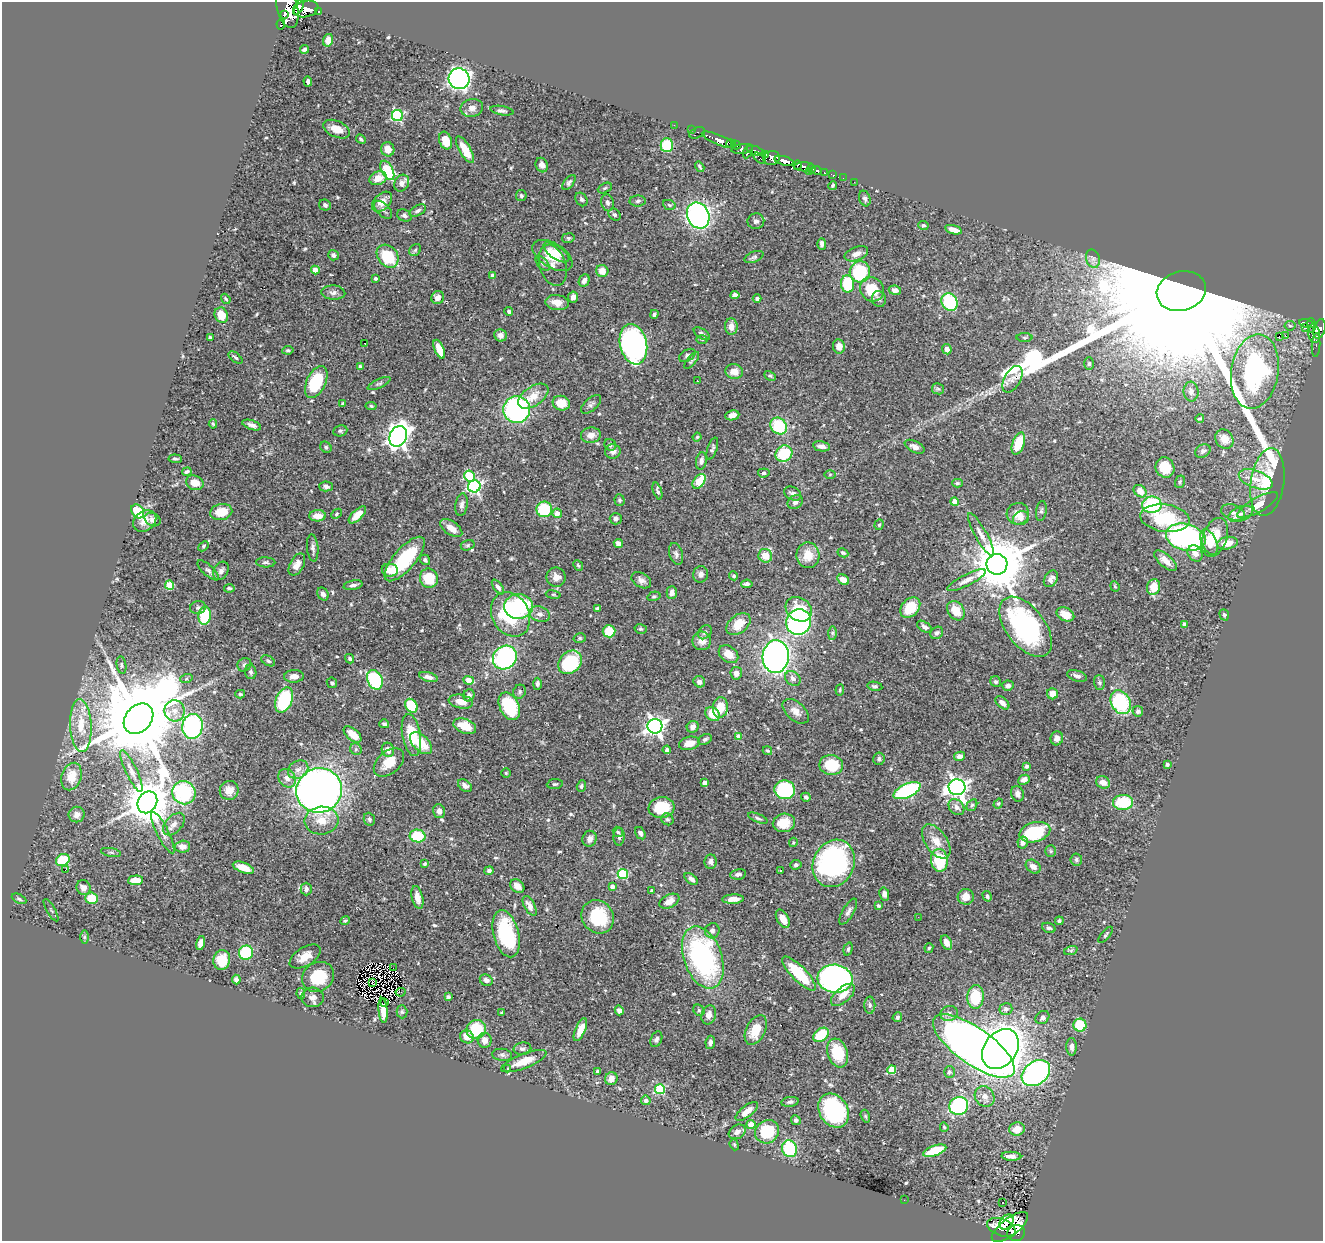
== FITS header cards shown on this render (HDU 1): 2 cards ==
NAXIS1  =                 1321
NAXIS2  =                 1239

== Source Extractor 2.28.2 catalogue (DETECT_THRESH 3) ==
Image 1321 x 1239 px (HDU 1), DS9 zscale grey, 1 PNG px = 1 image px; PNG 1325 x 1243 px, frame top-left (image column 1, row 1239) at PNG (2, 2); each listed source drawn as its Kron ellipse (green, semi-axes under 4 px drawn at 4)
Background 0.525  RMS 0.027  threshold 0.0801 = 3 sigma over >= 5 px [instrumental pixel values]
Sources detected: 580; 2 with non-positive FLUX_AUTO (blend fragments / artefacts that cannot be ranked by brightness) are neither listed nor drawn; of the other 578, the 500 brightest by FLUX_AUTO listed and drawn (78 fainter detections omitted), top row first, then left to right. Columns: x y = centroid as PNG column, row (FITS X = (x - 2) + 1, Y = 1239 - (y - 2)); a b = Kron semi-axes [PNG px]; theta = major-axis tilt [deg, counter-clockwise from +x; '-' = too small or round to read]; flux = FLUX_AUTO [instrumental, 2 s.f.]
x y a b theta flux
299 7 8 3 62 410
288 8 20 10 -76 2200
306 9 12 8 14 1100
318 11 3 3 - 54
285 14 3 3 - 140
281 24 6 3 80 27
328 40 6 5 - 11
304 49 4 3 - 4.3
459 79 10 10 - 810
308 81 5 3 - 5
472 108 11 9 13 12
502 111 12 4 -10 5
397 116 6 5 - 230
674 125 2 2 - 6.9
336 129 14 8 -23 21
691 130 2 2 - 7.8
697 133 8 5 20 39
361 139 5 3 - 3.3
718 140 17 5 -22 790
445 141 9 6 -71 25
731 144 5 3 - 180
667 145 7 6 - 68
736 145 4 3 - 230
388 149 7 6 - 19
742 149 11 5 9 230
465 150 15 5 -60 35
756 151 9 3 -19 420
748 152 7 4 62 230
766 154 3 3 - 150
760 158 7 4 -37 89
772 158 8 7 - 350
784 161 10 4 -16 1300
542 165 7 6 - 8.2
797 165 5 4 - 340
700 167 5 3 - 2.7
804 167 10 4 0 350
811 168 2 2 - 12
387 170 10 5 -63 96
816 170 5 4 - 100
809 172 3 2 - 33
824 173 3 3 - 61
833 175 4 2 - 9.7
378 178 9 6 20 22
843 178 2 2 - 6.3
854 182 2 2 - 3.5
402 183 9 7 60 11
569 183 9 5 53 4.3
833 186 4 3 - 3
605 188 7 4 26 3
521 196 5 5 - 3.6
865 198 8 5 -71 4.8
581 199 7 5 -57 4.2
638 201 8 5 3 3.9
382 202 12 8 45 18
607 203 8 6 -75 6
325 205 6 5 - 4.6
669 205 6 4 -23 2.8
383 210 11 6 -45 6.3
418 210 9 5 29 5.6
404 215 7 5 -26 4.1
615 215 7 5 -43 3.6
698 216 13 11 -65 510
756 221 8 8 - 6.6
923 225 5 4 - 3.2
953 230 9 4 -15 13
568 238 6 5 - 3.4
822 244 6 4 -88 6.7
415 250 7 5 45 3
556 252 15 6 -34 15
856 254 12 6 20 11
333 255 5 5 - 3.8
552 255 22 12 -31 39
388 256 12 10 -51 71
754 257 10 5 22 4.2
1093 259 9 7 -75 7.4
543 263 9 5 -49 4.3
553 265 21 13 -72 15
315 270 4 4 - 20
602 271 6 6 - 20
860 272 10 10 - 110
493 276 4 3 - 9.5
376 278 3 3 - 3.7
584 281 6 5 - 7.2
848 284 8 6 -83 88
872 289 13 11 -49 52
895 290 6 4 -9 6.7
1181 291 25 19 16 290000
333 293 12 7 -4 8
735 295 4 4 - 7.5
573 297 5 5 - 8.7
438 298 7 6 - 10
757 298 4 4 - 4
226 299 5 3 - 2.3
879 299 8 7 - 4.9
950 302 9 7 -56 110
557 303 12 7 -6 19
509 311 4 4 - 4.2
654 314 4 3 - 3.8
221 315 8 6 -67 28
1307 323 8 3 -12 72
731 326 8 6 -84 12
1290 326 5 4 - 2.7
1311 326 7 4 -88 110
1306 328 3 3 - 3.1
1320 329 10 5 73 260
1314 333 9 6 -81 240
702 334 9 5 -35 5.4
501 335 6 6 - 9.6
1285 335 2 2 - 810
1279 336 3 2 - 6.8
1024 337 8 4 0 2.6
210 338 4 3 - 2.9
702 339 6 4 -1 2.5
365 343 3 3 - 5.3
633 344 20 13 -77 530
1316 345 12 4 88 24
839 346 7 6 - 14
439 349 10 4 -66 29
947 349 5 4 - 7.8
288 350 5 4 - 2.8
687 355 9 5 31 4.6
236 358 8 4 -39 3.5
692 360 10 4 50 3.6
1089 364 6 5 - 3.6
360 367 4 3 - 4.1
734 371 9 7 -6 15
1255 371 37 23 81 290
770 376 6 4 -27 2.6
1012 379 14 8 61 12
697 381 3 2 - 2.7
316 382 17 9 64 92
379 384 12 4 24 5.2
938 389 6 5 - 3.6
1191 392 10 7 -84 7
533 396 17 9 34 25
561 403 9 7 -16 31
343 404 4 3 - 3.4
591 404 12 6 41 5.8
371 406 5 4 - 3.3
517 409 13 13 - 330
732 415 7 5 8 10
1200 418 4 2 - 2.6
213 424 5 4 - 2.6
252 425 10 4 -19 7.1
779 426 9 7 -46 89
340 431 7 5 10 3.3
591 435 10 7 7 14
398 436 11 8 66 1100
697 437 4 4 - 2.2
1224 439 10 8 -51 20
1018 444 11 6 70 51
610 445 6 5 - 4.3
821 446 8 5 -11 11
326 447 6 5 - 3.6
915 447 11 5 -26 8.5
712 449 11 5 71 4.6
1203 451 8 6 29 5.5
613 452 8 7 - 6.2
784 454 9 8 - 77
175 459 7 3 -5 3.1
701 461 9 5 81 7.1
1165 467 10 9 - 35
187 472 5 3 - 2.7
764 473 6 4 8 3.6
830 474 6 4 2 2.3
469 476 5 5 - 120
1256 479 18 8 -20 24
699 481 8 5 53 59
1180 482 6 5 - 3.2
1267 482 34 16 82 78
195 483 9 7 -23 21
957 483 5 4 - 3.1
326 486 6 5 - 6.3
474 486 6 6 - 370
657 491 9 4 -71 4.2
1140 491 7 5 -41 18
793 493 9 6 -29 7.3
619 500 6 5 - 4.1
795 502 8 6 33 7.4
955 502 4 4 - 22
462 505 11 6 81 7.1
1152 505 10 8 8 140
1257 505 23 7 29 29
544 509 8 7 - 81
138 511 7 5 -52 64
1041 511 10 5 81 4.3
221 512 11 8 11 37
1233 512 12 7 -19 11
557 513 5 4 - 15
337 514 6 4 43 2.4
1018 514 11 10 - 18
1240 514 13 7 23 12
357 515 11 5 44 24
318 516 8 5 2 19
1021 518 8 7 - 9.3
1165 518 25 13 -8 97
616 519 6 6 - 5.6
153 520 8 6 -27 8
145 521 12 9 34 16
879 525 5 4 - 2.9
451 528 12 6 -34 18
981 534 24 6 -61 14
1186 537 20 13 -14 390
1215 537 20 12 71 52
1209 542 13 7 -65 25
1227 543 10 6 11 24
618 544 5 4 - 10
468 545 7 5 17 3.3
203 546 6 4 45 2.5
313 548 13 5 -85 7.1
843 553 5 4 - 2.9
1195 553 8 7 - 12
676 554 11 6 -74 7.1
808 555 13 11 -88 29
765 556 7 6 - 26
405 559 28 10 49 120
425 560 5 4 - 4
1165 561 14 6 -41 15
266 562 9 5 -3 4.2
997 564 10 10 - 11000
297 565 12 7 61 15
578 566 6 4 -50 2.9
208 570 13 5 -42 5.9
390 570 8 6 -10 25
221 571 10 7 62 7.1
701 574 8 7 - 7
734 576 4 4 - 3.6
556 577 10 9 - 13
429 578 10 9 - 54
1051 579 9 6 57 8.2
641 580 10 7 -30 8.4
843 580 6 5 - 20
966 580 21 5 27 14
747 584 6 4 7 5.5
170 585 4 4 - 74
353 585 9 4 12 5.7
1115 586 5 4 - 2.2
498 587 8 4 -54 6.4
1154 587 8 6 77 33
229 588 5 4 - 4.2
672 593 6 5 - 9.1
323 594 7 5 -60 6.1
553 595 7 4 -9 2.7
654 596 6 4 15 2.7
519 606 14 12 3 140
198 607 8 6 11 5
910 607 11 8 49 48
597 608 4 3 - 2.9
799 609 14 11 -36 48
956 611 10 8 -56 29
511 614 23 18 -62 150
540 614 10 7 -20 10
1065 614 9 6 -25 22
1224 615 6 4 -70 3
205 616 9 6 81 85
799 622 13 12 - 370
738 624 13 9 37 34
1184 624 4 3 - 7.9
924 627 8 5 -34 6.2
1026 627 35 19 -53 320
641 629 6 4 -14 3.1
609 631 6 6 - 49
705 632 8 6 45 5.4
832 633 7 4 90 3.2
937 633 7 5 40 5.4
580 638 6 5 - 3.3
702 641 9 9 - 15
729 654 11 7 -37 21
505 657 12 11 - 280
776 657 16 13 86 760
350 659 5 4 - 3.6
268 661 7 4 -29 3.7
570 662 13 10 45 130
122 665 9 5 -81 4.2
244 665 7 6 - 4.9
251 672 7 5 -81 4.6
736 673 6 5 - 7.3
294 676 10 6 3 13
1077 676 10 5 -18 7.6
428 677 9 4 -15 8.4
793 678 8 6 -39 7.8
186 679 6 4 19 2.5
375 680 10 7 -68 150
469 680 5 4 - 21
699 682 6 5 - 7.6
996 682 6 5 - 3.2
1099 682 7 5 -88 3.8
332 683 5 5 - 3.1
537 684 6 4 88 4.8
875 686 7 4 -10 3.6
1008 686 6 5 - 6.5
840 690 5 4 - 2.2
519 692 7 6 - 4.6
240 694 5 4 - 2.6
1053 694 5 5 - 16
469 695 6 5 - 7.9
284 700 13 8 66 160
461 702 12 6 -12 18
1121 702 12 9 -60 140
1002 703 8 5 -43 9.9
411 706 7 5 -57 59
509 706 15 9 -64 130
720 707 10 7 82 34
174 711 10 10 - 16
796 711 15 9 -41 15
1138 711 5 5 - 4.2
712 714 8 6 -43 34
138 719 17 13 48 34000
384 724 5 4 - 3.7
81 725 26 10 -87 42
192 726 12 10 81 240
465 726 12 7 -20 33
655 726 7 7 - 880
693 727 6 5 - 7.8
353 734 11 5 -41 23
411 735 21 9 -80 54
739 737 4 4 - 21
1057 738 7 6 - 8.4
705 739 7 5 29 3.5
421 743 13 8 -45 45
689 743 10 6 12 19
356 749 6 5 - 3.5
388 750 7 6 - 13
667 750 4 4 - 4.5
767 751 5 4 - 2.4
960 756 5 4 - 7.6
879 759 6 5 - 3.8
389 762 17 11 41 33
1167 764 3 3 - 3.6
831 765 12 10 -9 65
1027 766 4 3 - 4.7
298 770 11 8 33 11
131 771 23 5 -64 12
506 773 5 4 - 2.3
72 777 14 10 73 24
287 778 10 8 -55 11
1024 780 6 4 25 8
1103 782 7 6 - 13
705 783 4 4 - 17
555 784 8 5 7 3.4
465 786 8 5 -37 8.6
581 786 6 4 71 3.8
957 787 8 8 - 990
229 790 9 9 - 17
319 790 23 22 - 1500
785 790 10 9 - 140
907 791 14 6 25 250
184 793 12 11 - 150
1017 794 8 6 -72 7.7
806 797 5 4 - 5.2
147 802 11 9 59 7700
1123 802 10 7 4 70
998 804 5 4 - 2.8
972 805 6 5 - 3.2
956 807 9 7 -47 9.5
662 808 13 10 8 58
439 811 7 6 - 8.6
77 815 8 8 - 9.9
758 818 10 4 -21 3.7
369 819 6 5 - 4
667 819 6 5 - 3.8
322 820 17 14 5 28
784 823 11 9 13 29
174 824 13 8 47 11
618 832 5 5 - 2.8
1035 832 16 9 15 100
163 833 23 6 -63 13
640 833 7 4 -56 6.7
418 836 8 6 -13 77
619 837 9 5 88 5
590 839 8 7 - 9.6
936 841 20 11 -55 26
793 842 5 4 - 2.5
1023 842 6 5 - 8.6
183 847 7 6 - 12
1051 851 6 5 - 3
111 852 10 4 -11 3.4
1076 859 6 5 - 3.8
63 860 7 6 - 61
939 860 11 8 -83 93
711 862 7 6 - 8.1
834 863 24 20 64 390
424 864 4 3 - 2.7
796 865 6 4 6 3.3
1033 867 8 6 -39 9.2
243 868 11 5 -20 26
65 870 3 3 - 23
489 870 5 4 - 5.5
781 870 3 3 - 2.4
623 874 5 5 - 120
738 874 8 5 10 7
691 879 7 4 -38 6.9
135 880 7 5 2 32
517 886 8 6 -39 12
612 886 4 3 - 8.6
83 888 7 7 - 12
306 889 6 5 - 6.6
652 891 3 3 - 3.6
884 894 6 5 - 7.9
987 896 5 4 - 4.8
417 897 11 5 -76 13
966 897 8 8 - 19
92 898 6 5 - 37
19 899 8 4 -26 3.8
733 899 11 4 3 12
669 901 11 6 27 16
530 906 11 5 -62 12
878 906 4 3 - 3.3
51 910 12 2 -60 2.3
848 912 15 5 60 7.6
598 917 17 15 -52 84
918 917 2 2 - 4.5
783 919 10 5 -61 17
345 921 5 3 - 2.3
1059 921 4 4 - 3
1049 928 7 5 -20 4.5
712 931 7 7 - 7
506 934 24 12 -75 140
1105 935 10 3 50 3.4
84 937 7 4 90 2.6
946 942 7 5 -63 14
200 943 7 4 75 11
929 948 5 4 - 2.8
848 949 7 4 74 3.2
1071 950 7 4 19 3.2
246 953 7 7 - 110
305 956 17 9 32 21
703 957 32 19 -70 350
222 960 10 8 82 39
393 968 2 2 - 3.4
799 974 22 7 -46 89
318 977 16 14 32 64
835 979 17 14 -6 770
236 980 5 4 - 7.7
486 980 6 5 - 6.9
372 982 3 2 - 3.4
401 992 5 2 - 2.5
301 994 6 4 -81 5.2
843 995 14 7 41 18
313 997 11 9 -4 10
448 997 4 4 - 4.1
975 997 12 8 87 76
385 1002 2 2 - 14
870 1005 8 5 90 5
1006 1009 6 6 - 8
383 1010 12 4 -84 20
619 1010 5 4 - 6.1
699 1010 6 5 - 3
402 1012 6 5 - 2.8
502 1013 3 3 - 2.5
949 1013 9 7 17 8.7
709 1015 10 7 72 9.7
897 1017 5 4 - 3.2
1042 1017 7 6 - 6.1
1080 1025 6 6 - 67
476 1029 10 9 - 79
580 1030 12 5 66 17
756 1030 16 9 63 38
821 1035 8 6 39 60
467 1037 7 6 - 16
656 1039 8 5 66 4.7
485 1040 7 7 - 12
710 1042 6 5 - 6.9
974 1046 48 18 -35 2800
1072 1047 9 5 -89 8.3
522 1049 9 6 10 5.4
1000 1049 22 16 54 1500
838 1053 15 10 -71 64
502 1055 10 6 -8 5.5
524 1061 24 7 21 28
508 1068 3 3 - 9.5
892 1070 4 4 - 63
598 1071 3 3 - 3.2
949 1072 6 5 - 3.4
1036 1073 16 11 37 440
611 1079 6 6 - 13
660 1089 5 5 - 110
985 1096 11 9 -52 13
646 1100 5 5 - 5.8
790 1102 9 5 9 5
959 1106 9 9 - 220
747 1111 13 5 38 19
834 1111 18 14 -57 230
865 1116 6 4 -73 2.7
796 1120 5 4 - 5.2
751 1125 4 4 - 42
944 1127 5 4 - 2.7
1017 1129 8 6 9 21
737 1132 9 6 31 9.4
767 1132 12 11 - 89
734 1145 6 4 -69 2.3
790 1149 8 7 - 140
935 1151 12 5 20 55
1011 1156 10 4 -3 10
904 1200 2 2 - 3.4
1003 1202 3 3 - 14
1006 1222 8 6 51 14
1001 1227 15 8 -19 14
1010 1227 22 8 38 9.4
1016 1233 9 8 - 88
At the frame edge (FLAGS 8, measured only in part): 1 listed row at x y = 288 8
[78 fainter detections neither listed nor drawn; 2 non-positive-flux detections neither listed nor drawn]